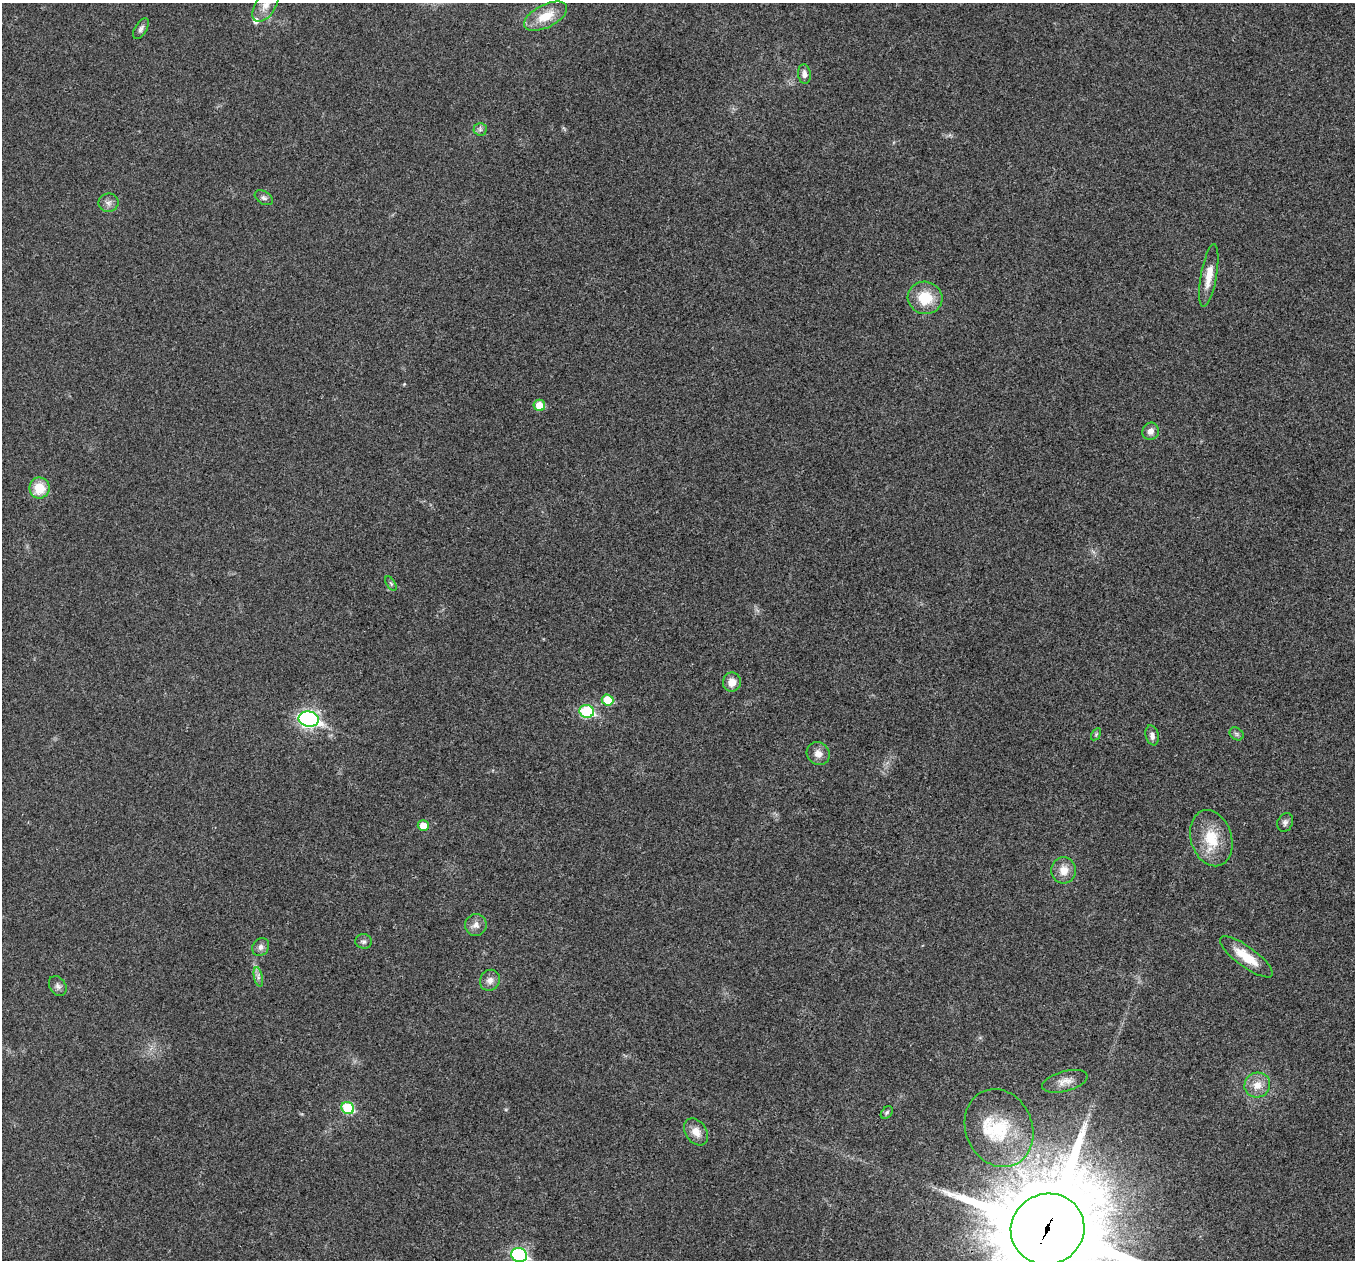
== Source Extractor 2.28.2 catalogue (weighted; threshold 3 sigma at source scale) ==
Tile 7 of 4 x 4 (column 3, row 2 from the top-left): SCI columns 2711-4063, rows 2782-4039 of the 5418 x 5432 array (HDU 1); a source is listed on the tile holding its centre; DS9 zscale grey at full resolution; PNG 1357 x 1262 px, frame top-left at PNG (2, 3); each listed source drawn as its Kron ellipse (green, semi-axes under 4 px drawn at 4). Shown black and unused: <1% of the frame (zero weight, under 3 of 4 exposures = <1% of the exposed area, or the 3 px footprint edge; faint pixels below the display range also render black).
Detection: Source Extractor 2.28.2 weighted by HDU 2 'WHT'; one run over the whole footprint, this tile lists its part. Background 0.0191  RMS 0.0045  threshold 0.0204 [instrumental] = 3 sigma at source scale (4.5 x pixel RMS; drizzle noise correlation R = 1.50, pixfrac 1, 0.05/0.05 arcsec/px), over >= 5 px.
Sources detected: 42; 2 inside a brighter listed object's ellipse — not listed separately; the other 40 listed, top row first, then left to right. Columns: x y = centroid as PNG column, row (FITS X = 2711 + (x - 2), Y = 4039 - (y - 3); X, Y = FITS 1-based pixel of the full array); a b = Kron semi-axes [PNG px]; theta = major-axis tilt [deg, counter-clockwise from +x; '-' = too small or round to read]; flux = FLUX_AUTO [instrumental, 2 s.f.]
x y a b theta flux
266 5 19 10 57 4.9
546 16 23 11 27 10
141 29 11 6 58 1.6
804 74 9 6 -84 2.4
480 129 6 6 - 1.3
264 198 10 6 -31 1.4
108 203 10 9 - 2.2
1209 276 32 8 80 7
925 298 17 16 - 13
539 405 6 5 - 7.2
1151 431 9 8 - 2.9
39 488 10 10 - 10
391 583 8 4 -58 0.74
732 682 9 9 - 4.3
607 700 6 5 - 13
587 711 7 6 - 39
309 719 10 7 -9 140
1096 734 6 4 56 0.65
1236 734 7 6 - 1
1152 735 10 6 -77 2.2
818 754 12 11 - 3.6
1285 822 10 7 66 1.5
423 826 5 5 - 5.8
1211 838 29 20 -73 15
1064 870 13 12 - 5.5
476 925 11 10 - 2.8
364 941 8 7 - 1.4
261 947 9 8 - 2
1246 957 32 10 -36 12
258 977 10 4 -78 1.4
490 980 11 10 - 2.7
58 986 11 8 -57 1.7
1065 1081 23 10 15 4.6
1257 1085 13 12 - 5.5
348 1108 6 6 - 26
887 1113 7 5 49 0.85
999 1128 40 33 -67 28
696 1132 15 10 -55 4.8
1048 1229 37 35 20 9600
519 1255 8 7 - 72
Overlapping masked pixels (flux is a lower limit): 1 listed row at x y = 1048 1229
Isophote crosses this tile's border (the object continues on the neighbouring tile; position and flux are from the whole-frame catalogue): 3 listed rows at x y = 266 5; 1048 1229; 519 1255